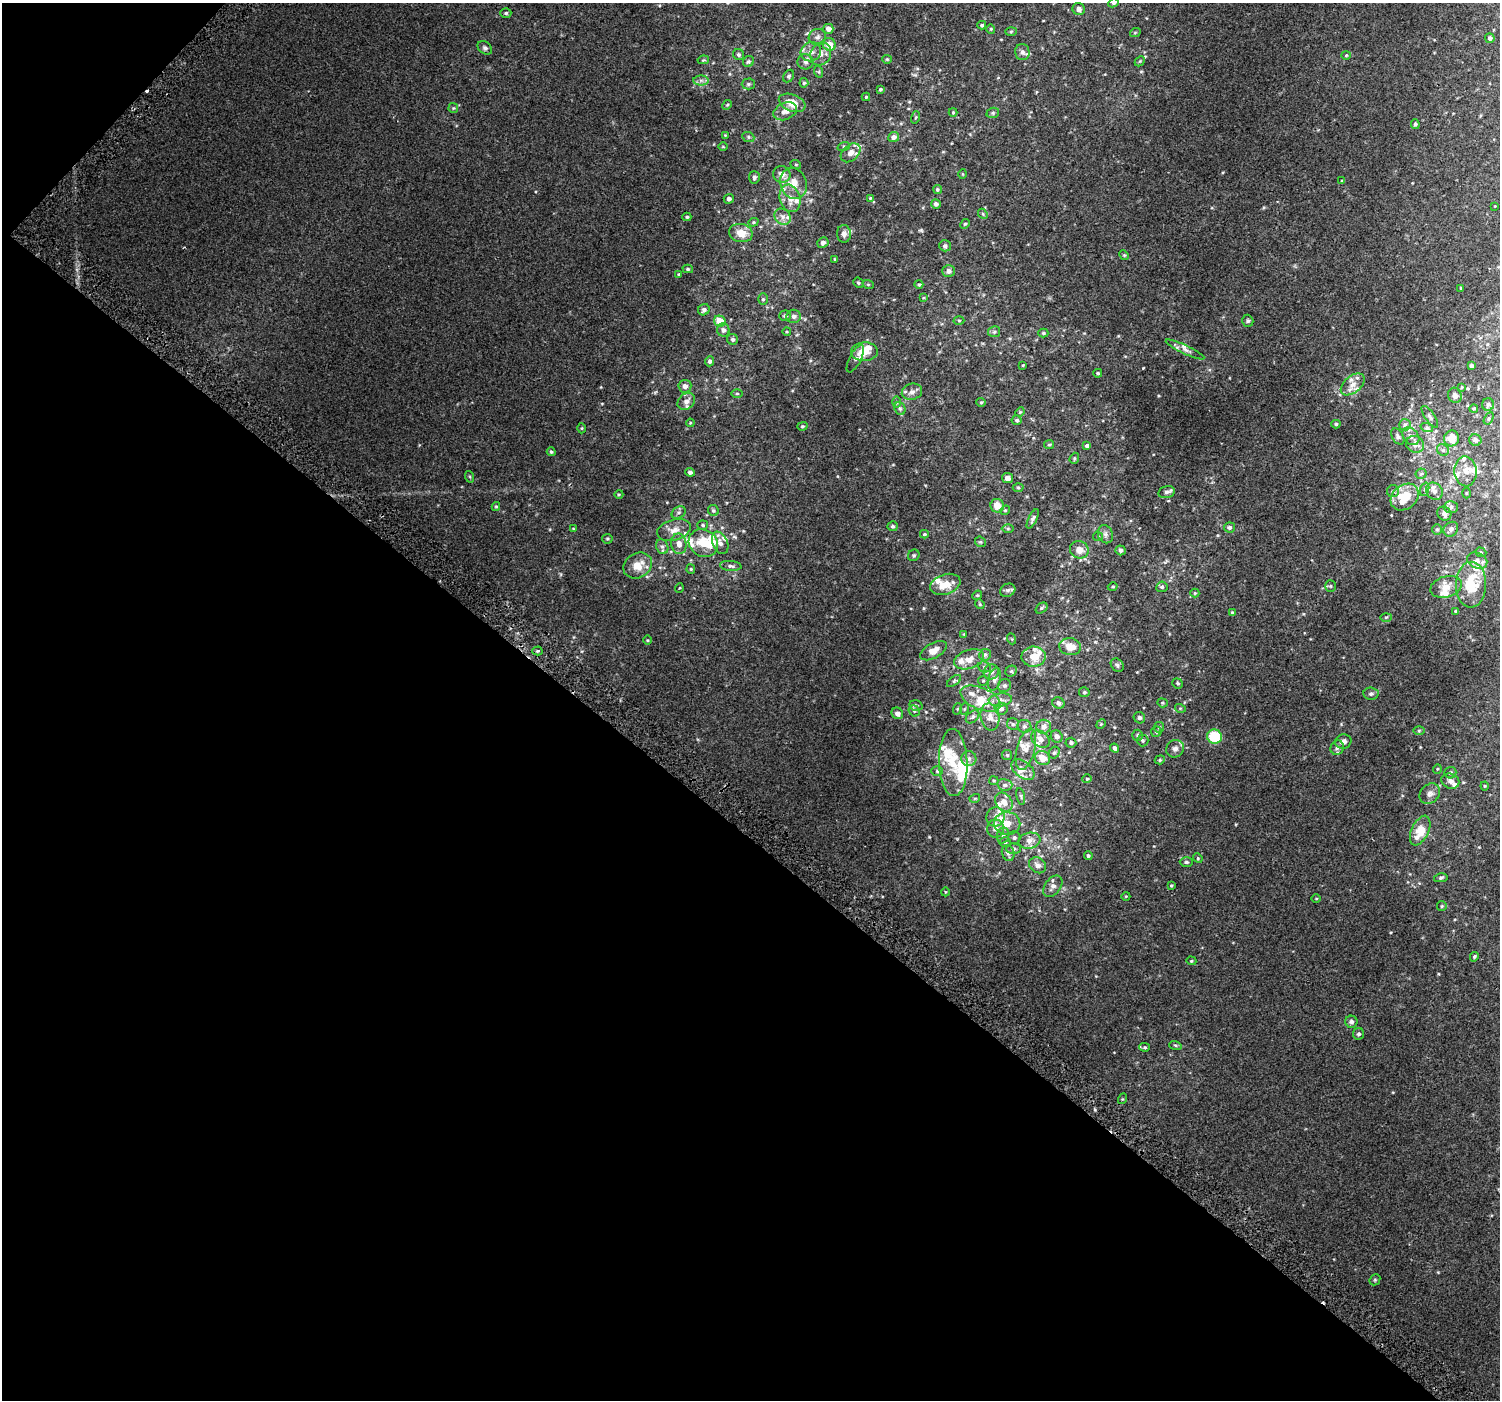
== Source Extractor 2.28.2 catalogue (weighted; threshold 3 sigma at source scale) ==
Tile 9 of 4 x 4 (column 1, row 3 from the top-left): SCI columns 51-1548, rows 1696-3093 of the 6103 x 6117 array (HDU 1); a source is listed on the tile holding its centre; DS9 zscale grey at full resolution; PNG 1502 x 1402 px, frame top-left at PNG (2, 3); each listed source drawn as its Kron ellipse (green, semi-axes under 4 px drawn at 4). Shown black and unused: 42% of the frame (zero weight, under 2 of 3 exposures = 3% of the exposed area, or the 3 px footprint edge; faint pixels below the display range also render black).
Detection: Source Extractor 2.28.2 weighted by HDU 2 'WHT'; one run over the whole footprint, this tile lists its part. Background 0.017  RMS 0.0079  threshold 0.0354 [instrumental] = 3 sigma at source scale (4.5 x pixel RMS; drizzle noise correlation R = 1.50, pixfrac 1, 0.0396/0.0396 arcsec/px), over >= 5 px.
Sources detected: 338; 1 inside a brighter object's white glare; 2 cosmic-ray / hot-pixel residue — neither listed nor drawn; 49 inside a brighter listed object's ellipse — not listed separately; the other 286 listed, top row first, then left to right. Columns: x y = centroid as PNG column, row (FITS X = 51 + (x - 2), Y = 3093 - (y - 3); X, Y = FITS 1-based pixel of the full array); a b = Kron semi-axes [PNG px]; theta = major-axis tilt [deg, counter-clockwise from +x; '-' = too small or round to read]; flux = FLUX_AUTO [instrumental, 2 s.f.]
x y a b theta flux
1113 3 5 4 - 1.1
1079 9 6 6 - 3.2
506 13 5 4 - 1.2
982 25 4 3 - 0.99
828 29 5 5 - 4.6
991 29 4 4 - 0.7
1011 31 6 4 2 0.79
1135 33 5 3 - 0.67
817 37 9 8 - 2.7
1490 38 5 4 - 1.8
829 44 7 6 - 8
485 48 8 6 -39 1.7
811 52 10 9 - 4.4
1022 52 8 7 - 2.3
821 54 12 10 62 4.8
739 55 6 5 - 1.4
1346 55 4 4 - 0.69
887 59 5 4 - 0.8
703 60 6 4 11 0.76
1140 61 6 4 45 0.84
748 62 6 5 - 1.3
805 62 8 7 - 2.3
819 72 6 4 -72 0.99
789 76 6 5 - 1.3
701 80 7 5 0 2
804 83 5 4 - 1.1
748 84 6 5 - 1.3
880 89 4 3 - 1
866 97 4 4 - 0.91
792 103 14 8 -21 11
727 105 5 4 - 0.82
453 108 5 5 - 0.81
785 111 12 8 22 5.2
953 112 4 4 - 0.69
993 113 6 5 - 1.1
916 117 6 3 71 0.7
1415 124 5 4 - 1.1
725 135 4 4 - 0.57
748 137 6 5 - 1.1
894 137 5 5 - 2.8
844 146 6 4 19 0.98
723 147 4 3 - 0.53
851 153 11 7 41 4.3
796 165 5 3 - 0.58
782 174 9 8 - 4.3
963 174 5 3 - 0.58
754 177 6 5 - 1.5
1342 180 4 3 - 0.62
793 183 16 13 -73 10
937 189 5 4 - 1
790 198 14 10 -75 7.1
870 198 3 3 - 0.57
729 199 5 4 - 2.2
936 204 5 4 - 2.1
1495 206 3 3 - 0.43
983 214 5 4 - 0.83
687 217 4 4 - 0.96
783 217 9 7 -47 3.4
753 222 5 4 - 0.93
965 224 5 4 - 0.82
741 233 12 9 -13 8.6
844 234 9 7 -87 2.8
823 243 6 5 - 2.4
945 246 6 5 - 1.6
1124 255 5 4 - 0.79
835 259 3 3 - 0.66
688 269 5 4 - 0.94
948 271 6 6 - 2.4
679 274 4 4 - 1.2
858 283 5 4 - 1
868 284 6 3 -19 0.74
919 284 4 4 - 0.81
1460 288 4 2 - 0.49
923 298 4 2 - 0.55
763 299 6 5 - 1.2
704 310 6 5 - 2
785 316 6 5 - 1.8
794 316 7 6 - 2.5
959 320 5 3 - 0.8
720 321 6 5 - 11
1248 321 6 5 - 1.2
723 330 6 6 - 2.5
787 332 4 3 - 0.57
994 332 6 5 - 1.2
1043 333 5 4 - 0.98
733 339 5 5 - 1.5
1185 349 21 4 -25 3.4
864 352 13 9 1 9.1
855 359 15 6 63 2.6
710 361 5 4 - 1.9
1023 365 3 3 - 0.53
1471 366 4 3 - 1.7
1098 373 4 4 - 0.89
1353 384 14 8 40 5.3
685 386 6 6 - 3.6
1462 387 3 3 - 0.61
912 392 10 8 16 3.4
737 393 5 3 - 0.79
1455 395 8 6 -73 3
686 401 10 7 42 4.4
896 402 6 4 89 1.2
981 402 5 4 - 0.81
1488 404 6 6 - 1.6
900 408 7 5 -68 1.4
1474 408 4 4 - 0.81
1020 412 5 4 - 0.7
1430 417 13 5 -56 1.9
1489 418 6 4 59 1
1017 420 5 4 - 1.3
690 423 4 3 - 0.59
1336 424 4 4 - 1.1
1405 425 6 5 - 1.5
802 426 5 4 - 0.93
582 428 5 3 - 0.65
1427 428 6 4 -18 1.1
1398 436 9 5 -57 1.9
1411 436 10 7 -50 3.3
1452 438 8 7 - 8.8
1475 440 6 5 - 2.7
1415 444 9 8 - 4.2
1049 445 5 4 - 0.85
1087 446 4 4 - 2.1
1443 450 6 5 - 1.6
551 452 4 4 - 1.2
1074 458 6 4 71 0.97
1466 471 15 11 -87 6.3
690 472 4 4 - 1.9
1421 474 5 5 - 1.2
470 477 6 4 -72 0.75
1007 478 5 5 - 3.1
1018 488 5 3 - 0.78
1425 489 7 4 71 1.2
1393 491 6 6 - 1.6
1434 491 9 8 - 3.2
1166 492 8 5 14 2.3
1466 493 5 3 - 0.6
619 494 4 3 - 0.63
1405 497 15 12 40 21
496 506 4 4 - 0.82
997 506 7 6 - 6.9
1451 507 7 6 - 1.8
713 510 6 5 - 1.3
1005 510 5 4 - 0.81
679 513 7 5 34 1.6
1444 514 7 6 - 3.1
1033 519 10 4 64 1.8
703 525 5 4 - 1
893 526 5 5 - 1.4
1229 527 5 5 - 1.7
573 528 4 2 - 0.42
1008 529 6 4 0 0.98
1437 529 5 5 - 1.1
1451 529 8 6 45 2.9
674 530 17 10 16 6.5
924 534 4 3 - 0.76
1105 534 9 7 -66 2.6
1098 536 5 4 - 0.87
607 539 5 5 - 0.92
980 542 6 5 - 0.9
703 543 15 13 -34 14
720 543 12 7 -67 3.9
679 544 10 7 -81 4.9
662 547 7 6 - 1.9
1079 550 9 8 - 6.1
1121 550 5 4 - 1.6
1481 552 6 4 -20 0.95
914 555 6 5 - 1.2
1477 561 10 7 -22 3.4
638 565 15 12 31 10
731 566 11 5 -5 2.1
691 569 4 4 - 0.79
945 584 15 10 18 10
1471 585 23 15 88 27
1330 586 5 5 - 0.96
1113 587 5 4 - 0.89
1162 587 5 5 - 1.4
1446 587 16 10 16 7.2
679 588 5 3 - 0.54
1008 590 8 6 28 1.9
1195 593 4 4 - 0.76
977 595 5 4 - 0.8
980 604 5 4 - 0.86
1041 608 7 4 37 1.1
1456 611 3 3 - 0.82
1232 613 4 3 - 1
1386 617 6 4 1 0.93
964 634 4 3 - 0.51
1012 639 5 3 - 0.62
647 640 5 3 - 0.64
1070 647 11 8 -8 9.4
537 651 5 4 - 0.98
933 651 14 7 29 6.2
985 655 6 6 - 1.5
1034 657 12 10 3 10
969 659 15 9 20 6.5
1117 665 7 5 -49 1.7
984 667 6 5 - 1.4
1011 671 6 5 - 1.1
991 672 8 7 - 3
995 679 11 6 76 2.9
954 681 8 4 35 1.1
983 681 5 5 - 1
1177 683 5 4 - 1.1
1004 686 7 6 - 1.9
1084 692 5 5 - 1.1
1371 694 7 6 - 1.9
981 699 21 10 -23 12
1000 700 12 6 5 3.8
1058 703 6 5 - 2.5
1162 703 5 4 - 0.85
916 706 7 5 -15 1.3
1180 708 5 3 - 0.66
957 709 6 3 71 0.79
964 709 6 3 70 0.81
1001 709 6 6 - 2.4
914 711 6 5 - 1.2
897 713 6 5 - 2.8
973 717 8 5 41 1.7
990 717 13 9 -80 5.1
1139 718 6 5 - 1.3
1013 724 6 6 - 1.5
1101 724 5 4 - 0.79
1024 726 7 6 - 2
1044 727 7 7 - 3.4
1159 727 5 5 - 1.1
1419 731 6 4 1 0.81
1156 732 5 5 - 1.3
1138 735 5 5 - 1.2
1057 736 6 5 - 3
1214 737 7 7 - 27
1040 739 10 7 -39 4.5
1143 740 6 6 - 1.2
1343 742 8 7 - 3.8
1071 743 5 5 - 1.6
1115 748 4 4 - 2
1337 748 7 6 - 1.8
1026 749 21 9 75 6.5
1175 749 9 8 - 2.9
1054 753 6 5 - 1.2
1007 755 5 5 - 1.1
969 758 7 7 - 2.9
1043 758 8 6 -27 8.6
1160 760 5 4 - 0.89
953 762 33 14 -88 17
1023 769 13 8 -39 4.5
1437 769 5 3 - 0.56
937 771 6 5 - 1.2
1450 773 6 5 - 1.3
1087 779 4 4 - 0.78
994 781 4 4 - 0.77
1450 781 9 7 -21 3
1005 785 8 6 -13 2
1485 786 4 4 - 0.69
1430 794 11 9 42 3.4
1021 796 8 3 -78 1.1
975 798 5 3 - 0.67
1004 802 10 8 -55 5.6
995 817 10 9 - 4.3
1007 823 13 11 -2 8.1
995 829 9 8 - 3.8
1420 831 16 8 64 14
1003 835 8 6 76 2
1014 838 6 6 - 1.5
1029 841 11 8 10 4.7
1005 842 6 5 - 1.2
1014 849 7 5 -1 1.6
1008 853 8 6 -71 2.6
1088 856 4 4 - 1.1
1198 858 5 4 - 0.75
1186 862 7 5 -1 1.2
1037 865 9 7 -38 4
1441 878 7 4 10 1.3
1171 885 4 3 - 0.78
1053 886 12 7 53 3.9
945 892 4 3 - 0.52
1126 896 4 3 - 0.51
1316 899 5 3 - 0.57
1442 906 5 5 - 0.81
1474 957 5 4 - 0.98
1191 961 5 4 - 0.84
1351 1022 6 6 - 2
1358 1034 6 5 - 1.6
1175 1045 6 4 -18 0.87
1145 1047 5 4 - 0.97
1122 1099 5 3 - 0.67
1375 1280 6 5 - 0.97
Isophote crosses this tile's border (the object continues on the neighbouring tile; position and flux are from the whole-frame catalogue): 1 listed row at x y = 1113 3
Unlisted compact peaks at least as high as the median listed source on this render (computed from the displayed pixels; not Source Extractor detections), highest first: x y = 921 230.